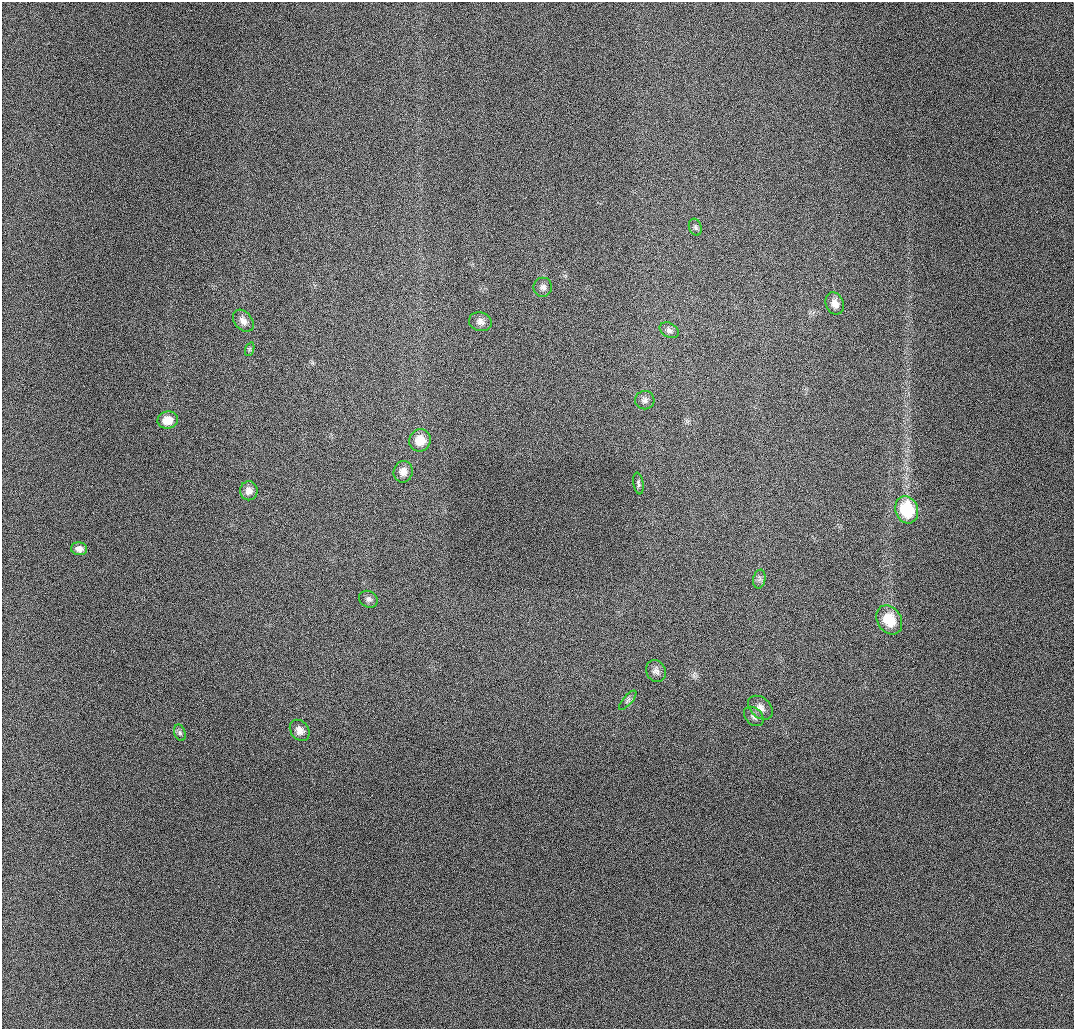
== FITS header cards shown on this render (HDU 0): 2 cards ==
NAXIS1  =                 1072 / length of data axis 1
NAXIS2  =                 1027 / length of data axis 2

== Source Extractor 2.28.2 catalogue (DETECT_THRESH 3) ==
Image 1072 x 1027 px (HDU 0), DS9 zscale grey, 1 PNG px = 1 image px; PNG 1076 x 1031 px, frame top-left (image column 1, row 1027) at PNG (2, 2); each listed source drawn as its Kron ellipse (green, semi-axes under 4 px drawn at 4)
Background 966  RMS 11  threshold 32.4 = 3 sigma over >= 5 px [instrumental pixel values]
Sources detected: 24; all 24 listed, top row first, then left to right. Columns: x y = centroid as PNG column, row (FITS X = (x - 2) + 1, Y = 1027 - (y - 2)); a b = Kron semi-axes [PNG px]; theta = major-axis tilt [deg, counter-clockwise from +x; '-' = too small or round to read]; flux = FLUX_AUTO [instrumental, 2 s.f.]
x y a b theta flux
695 227 9 6 -71 1900
543 287 9 9 - 3300
835 303 11 9 -68 6600
243 321 12 8 -51 5000
480 322 11 9 -17 4100
669 330 10 7 -29 2700
250 349 7 4 71 1400
645 400 9 9 - 3200
168 420 10 8 12 9400
420 440 11 10 - 11000
403 472 11 9 78 4900
638 484 11 5 -80 1700
249 491 9 8 - 4400
907 510 14 11 -71 38000
79 549 8 6 -4 5100
759 579 9 6 78 2300
368 599 10 8 -28 2600
889 620 15 12 -57 19000
656 671 11 9 -59 3600
628 700 12 4 50 1900
760 708 14 10 -41 5000
754 716 11 8 -43 2800
300 730 11 9 -52 5200
180 733 8 5 -71 1800